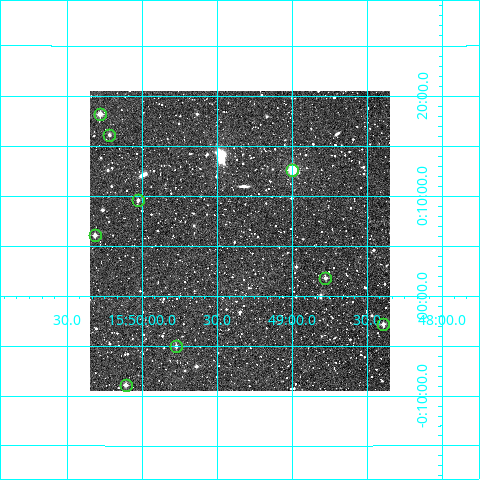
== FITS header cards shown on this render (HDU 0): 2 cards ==
NAXIS1  =                  300
NAXIS2  =                  300

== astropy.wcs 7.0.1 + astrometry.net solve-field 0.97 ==
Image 300 x 300 px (HDU 0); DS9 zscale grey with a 90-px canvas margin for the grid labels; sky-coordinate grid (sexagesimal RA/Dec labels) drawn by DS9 from the SOLVED WCS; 9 Tycho-2 reference stars matched to detected sources circled (green)
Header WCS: RA---TAN/DEC--TAN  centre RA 15:49:21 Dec +00:06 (237.34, +0.09 deg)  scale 6 arcsec/px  FOV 30.0' x 30.0'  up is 0 deg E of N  parity normal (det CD < 0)
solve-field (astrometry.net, Tycho-2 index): VERIFIED the header's WCS against the Tycho-2 star catalogue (verified at 2 index scales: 8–9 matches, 0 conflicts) and refined it, rather than solving blind
Solved WCS: RA---TAN-SIP/DEC--TAN-SIP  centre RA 15:49:21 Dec +00:06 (237.34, +0.09 deg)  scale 6 arcsec/px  FOV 30.0' x 30.0'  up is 0 deg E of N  parity normal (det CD < 0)
The solver's refit moves the header's centre by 1.5 arcsec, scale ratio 0.9999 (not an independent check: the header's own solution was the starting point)
Tycho-2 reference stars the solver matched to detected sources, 9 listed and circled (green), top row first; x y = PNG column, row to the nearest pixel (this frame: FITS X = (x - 90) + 1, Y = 300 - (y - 91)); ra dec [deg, ICRS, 3 dp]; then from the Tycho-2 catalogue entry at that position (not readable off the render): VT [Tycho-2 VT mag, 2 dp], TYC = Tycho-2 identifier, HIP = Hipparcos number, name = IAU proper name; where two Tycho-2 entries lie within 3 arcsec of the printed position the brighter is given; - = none
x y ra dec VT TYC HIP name
100 114 237.570 +0.303 9.94 352-238-1 - -
109 135 237.554 +0.268 11.54 352-245-1 - -
292 170 237.249 +0.210 8.88 352-1212-1 77467 -
138 200 237.507 +0.160 11.35 352-277-1 - -
95 235 237.578 +0.101 10.69 352-302-1 - -
325 278 237.194 +0.030 11.52 352-1129-1 - -
383 324 237.098 -0.047 11.19 5018-969-1 - -
176 346 237.444 -0.084 11.41 5018-807-1 - -
126 385 237.527 -0.149 10.64 5018-16-1 - -